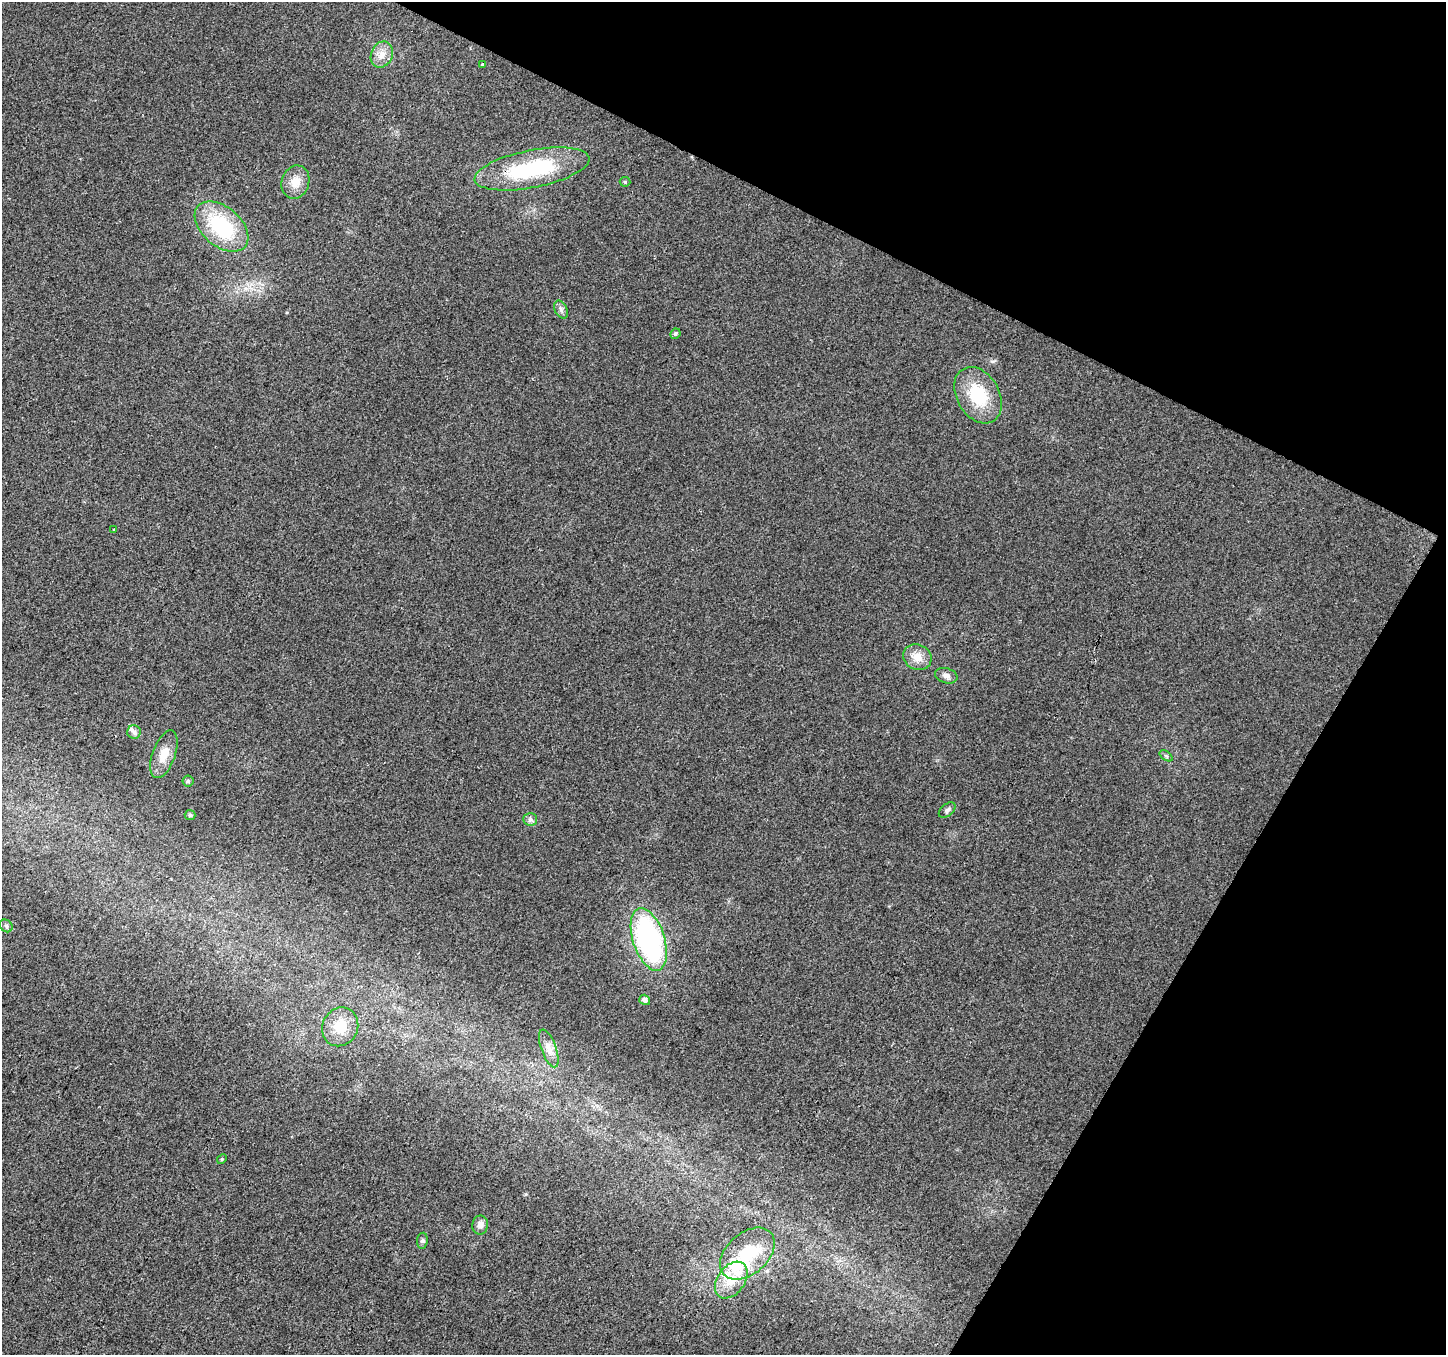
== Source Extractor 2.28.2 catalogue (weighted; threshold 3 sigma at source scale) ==
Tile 8 of 4 x 4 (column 4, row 2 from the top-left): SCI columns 4338-5781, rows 2971-4323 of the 5781 x 5874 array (HDU 1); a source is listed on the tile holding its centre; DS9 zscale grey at full resolution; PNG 1448 x 1357 px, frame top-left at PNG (2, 2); each listed source drawn as its Kron ellipse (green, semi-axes under 4 px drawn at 4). Shown black and unused: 25% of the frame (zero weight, under 2 of 3 exposures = <1% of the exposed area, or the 3 px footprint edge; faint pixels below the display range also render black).
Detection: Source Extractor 2.28.2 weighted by HDU 2 'WHT'; one run over the whole footprint, this tile lists its part. Background 0.0221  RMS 0.0079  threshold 0.0355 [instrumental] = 3 sigma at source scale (4.5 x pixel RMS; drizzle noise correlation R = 1.50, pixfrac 1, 0.0396/0.0396 arcsec/px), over >= 5 px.
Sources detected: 30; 1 inside a brighter listed object's ellipse — not listed separately; the other 29 listed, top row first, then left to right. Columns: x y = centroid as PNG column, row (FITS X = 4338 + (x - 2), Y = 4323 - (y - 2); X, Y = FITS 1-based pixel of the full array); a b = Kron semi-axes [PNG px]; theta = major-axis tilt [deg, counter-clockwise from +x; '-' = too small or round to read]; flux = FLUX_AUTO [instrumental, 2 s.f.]
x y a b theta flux
382 54 13 10 66 7.3
482 65 3 3 - 2.2
532 169 58 18 11 72
295 182 17 13 71 10
625 182 5 5 - 1.1
221 226 31 19 -40 58
561 309 9 6 -63 2.4
675 334 5 5 - 1.6
978 395 30 21 -60 37
114 529 3 3 - 1.7
917 657 15 12 -27 9.1
946 676 11 7 -16 3.4
134 732 7 6 - 2.4
164 754 25 11 70 12
1166 756 7 4 -37 1.2
188 781 5 5 - 1.3
947 810 9 6 40 2.1
190 815 5 5 - 1.7
530 819 6 6 - 2.2
6 926 7 5 -47 1.7
649 939 32 16 -72 160
645 1000 6 5 - 2.9
340 1027 20 17 62 19
549 1048 20 7 -70 6.5
222 1159 5 4 - 0.91
480 1225 9 8 - 4.5
422 1241 8 5 83 1.6
747 1254 31 20 41 36
731 1280 20 13 54 15
Unlisted compact peaks at least as high as the median listed source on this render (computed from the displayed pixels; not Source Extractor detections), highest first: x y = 993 361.